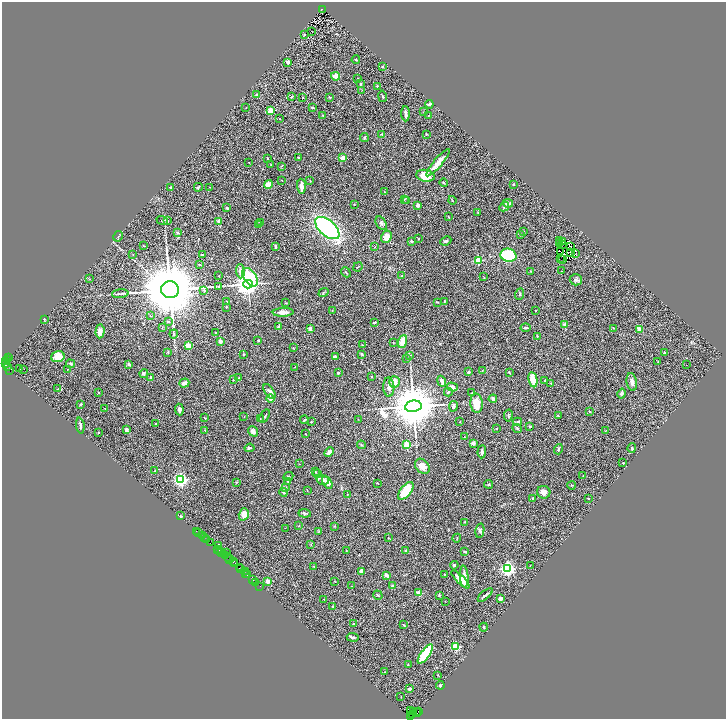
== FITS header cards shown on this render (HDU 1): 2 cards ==
NAXIS1  =                 1448
NAXIS2  =                 1434

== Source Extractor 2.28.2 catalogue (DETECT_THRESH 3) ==
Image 1448 x 1434 px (HDU 1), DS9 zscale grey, zoomed out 1/2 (1 PNG px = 2 x 2 image px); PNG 728 x 721 px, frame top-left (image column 1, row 1434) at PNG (2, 2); each listed source drawn as its Kron ellipse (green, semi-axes under 4 px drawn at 4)
Background 1.12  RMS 0.076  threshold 0.228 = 3 sigma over >= 5 px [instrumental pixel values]
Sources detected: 385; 60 cannot appear on this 1/2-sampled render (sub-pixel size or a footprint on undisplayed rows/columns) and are neither listed nor drawn; the other 325 listed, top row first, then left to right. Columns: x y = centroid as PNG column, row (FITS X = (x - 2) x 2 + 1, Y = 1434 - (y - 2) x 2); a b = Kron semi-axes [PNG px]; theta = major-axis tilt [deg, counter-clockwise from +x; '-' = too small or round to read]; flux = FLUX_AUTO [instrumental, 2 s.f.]
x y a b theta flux
322 9 3 2 - 210
312 31 2 1 - 3.9
304 34 2 2 - 28
356 60 4 2 - 14
288 62 2 2 - 91
382 66 3 2 - 9.8
336 76 5 4 - 110
358 78 2 2 - 6.4
360 84 3 2 - 11
377 86 2 2 - 42
362 90 2 1 - 4.3
257 95 2 2 - 84
382 96 6 2 -79 15
291 97 3 2 - 7.8
303 97 2 1 - 9.9
329 97 3 2 - 10
429 104 4 3 - 31
312 107 3 2 - 23
246 108 2 1 - 4.6
271 111 2 2 - 370
423 112 2 2 - 5.6
406 114 7 3 -88 39
323 115 3 2 - 8.9
428 115 2 2 - 4.7
279 119 2 1 - 4
382 134 2 2 - 66
427 134 2 2 - 12
364 138 4 2 - 19
267 158 2 2 - 38
298 158 3 2 - 14
343 158 2 2 - 250
248 162 3 1 - 4
438 163 17 4 50 140
271 165 3 2 - 4.9
281 166 3 2 - 5.9
425 176 9 6 -11 270
282 180 2 1 - 6.4
310 181 3 2 - 8
444 183 4 3 - 13
268 184 4 4 - 99
513 184 2 2 - 7.2
301 186 7 2 -87 96
198 187 4 3 - 15
210 187 2 1 - 4
171 188 2 2 - 73
384 192 3 2 - 10
404 199 3 2 - 9
407 200 2 1 - 6
452 200 4 2 - 8.4
508 203 5 4 - 62
354 204 2 1 - 6.2
418 205 3 3 - 28
504 207 5 3 - 24
227 208 3 3 - 14
478 212 2 2 - 12
448 217 3 2 - 12
162 220 6 3 -18 17
168 221 3 2 - 14
219 221 3 3 - 57
260 223 2 1 - 4
381 223 7 5 -56 34
258 224 4 3 - 18
327 228 14 7 -41 2500
523 232 3 2 - 12
177 233 4 3 - 16
520 234 2 2 - 15
118 236 5 3 - 16
386 237 6 5 - 200
419 239 3 2 - 6.8
411 241 3 2 - 18
446 241 5 3 - 26
559 241 2 1 - 7.4
563 242 2 1 - 4.9
559 243 2 2 - 5
563 244 2 1 - 1.8
144 246 3 2 - 8.4
276 246 4 2 - 21
375 247 2 2 - 4.6
571 247 2 1 - 9.1
561 252 2 1 - 8.8
570 253 2 1 - 6.5
576 253 2 1 - 4.1
133 254 3 2 - 10
202 255 3 2 - 31
508 255 8 6 -15 980
560 259 2 1 - 5.6
563 259 2 1 - 3.4
478 260 3 3 - 730
199 264 3 2 - 6.4
358 267 5 2 - 8.9
240 271 7 4 -87 82
531 271 3 2 - 8.4
562 271 2 2 - 5.1
346 272 5 3 - 16
219 276 2 2 - 4.3
401 276 3 2 - 7
250 277 10 6 -54 530
484 277 4 2 - 8.7
90 279 3 2 - 6.8
576 280 6 5 - 32
248 284 5 4 - 16000
219 286 4 2 - 9.8
170 290 9 8 - 140000
204 290 3 3 - 11
323 293 5 3 - 14
120 294 8 2 6 25
520 294 6 3 69 14
444 301 2 2 - 12
227 302 2 2 - 26
437 302 3 2 - 13
286 303 2 2 - 10
226 307 3 2 - 13
332 310 3 2 - 5.7
536 311 2 1 - 3.3
283 312 10 3 2 100
150 316 4 2 - 9.7
44 319 2 2 - 29
168 321 3 2 - 20
374 322 4 2 - 13
565 325 2 2 - 140
162 327 2 1 - 4.2
278 327 3 2 - 22
526 328 5 3 - 26
613 328 2 2 - 6.3
310 329 4 3 - 32
639 329 4 3 - 79
100 331 7 4 86 110
216 333 3 2 - 8.2
174 334 4 2 - 12
537 336 3 2 - 8.5
221 341 2 2 - 130
258 341 2 2 - 26
402 341 7 4 69 170
393 343 3 2 - 8.6
188 345 3 2 - 420
362 345 3 2 - 7.3
293 348 3 2 - 6.7
168 352 3 2 - 14
664 353 3 2 - 8.4
243 354 3 2 - 8.5
362 354 3 3 - 19
410 355 3 3 - 8.8
58 357 7 5 16 220
335 357 4 3 - 46
8 358 2 1 - 49
406 358 2 2 - 5.8
8 360 3 2 - 150
6 361 2 2 - 250
658 362 2 2 - 7.3
6 364 3 3 - 270
71 364 5 3 - 21
129 364 3 3 - 39
687 365 2 1 - 41
7 366 3 1 - 100
295 367 3 2 - 6.1
20 368 2 1 - 5.9
24 369 2 1 - 7.9
68 369 2 1 - 5.1
9 370 3 1 - 250
482 371 3 2 - 6.6
468 372 3 2 - 22
509 372 4 3 - 13
338 373 2 2 - 41
144 374 4 4 - 24
371 376 2 1 - 12
150 377 3 2 - 28
239 378 3 2 - 6.5
233 380 3 2 - 9.3
533 380 8 3 -79 280
442 381 6 3 -67 38
545 381 3 2 - 12
394 382 6 5 - 110
632 382 9 5 -80 68
184 383 5 3 - 58
551 383 3 3 - 7.5
389 387 9 5 -87 72
452 387 5 4 - 68
58 389 3 2 - 6.3
269 391 8 4 -56 67
99 392 2 2 - 12
448 392 4 3 - 17
472 393 2 2 - 6.1
622 393 5 4 - 25
270 398 4 3 - 88
493 399 4 3 - 46
477 403 9 6 -86 230
81 404 3 2 - 13
413 406 8 5 10 100000
453 406 5 3 - 41
105 408 2 2 - 7.8
179 409 6 3 -84 39
590 412 3 3 - 9.2
508 415 6 3 80 18
265 416 7 2 55 19
558 416 3 2 - 14
244 417 3 2 - 5.5
205 418 3 1 - 8.5
260 419 3 2 - 8.1
358 419 2 2 - 4.7
304 420 4 2 - 14
311 422 3 2 - 9.7
460 422 2 2 - 4.7
517 422 4 4 - 23
155 423 3 2 - 5.2
80 425 8 2 -85 31
529 426 3 3 - 13
517 428 5 3 - 14
496 429 2 2 - 8
126 430 4 3 - 36
205 430 2 2 - 11
253 431 5 4 - 51
605 431 3 2 - 5.9
98 432 2 2 - 16
305 434 2 2 - 13
464 437 2 2 - 6.7
473 443 3 2 - 150
361 445 4 2 - 11
407 445 3 3 - 650
250 448 5 3 - 29
632 448 5 3 - 16
558 449 5 2 - 20
329 452 5 3 - 50
482 452 6 3 85 38
623 463 2 2 - 9.7
300 464 2 1 - 10
422 466 8 6 -47 130
155 471 3 2 - 13
315 472 3 2 - 5.3
317 474 3 2 - 8.3
583 475 2 2 - 5.6
288 477 5 3 - 17
181 480 3 3 - 3300
323 480 6 4 -15 49
288 481 4 2 - 21
236 482 3 2 - 9.3
327 482 7 4 -62 90
377 483 3 2 - 6.9
489 484 4 3 - 15
572 485 4 2 - 7.7
286 488 2 2 - 20
307 490 2 2 - 4.9
406 491 10 5 51 530
283 492 4 3 - 22
544 492 7 6 - 72
347 495 2 1 - 5.2
533 498 3 2 - 15
588 498 2 2 - 12
305 513 6 3 -6 26
244 514 6 5 - 120
181 516 3 3 - 11
465 522 3 2 - 9.5
298 526 2 2 - 5.2
334 526 3 2 - 7.6
285 528 2 1 - 17
480 530 7 4 78 29
196 531 2 1 - 59
318 531 4 2 - 8.8
199 532 2 1 - 31
203 536 2 1 - 120
204 538 2 1 - 37
388 538 2 2 - 12
457 538 4 2 - 7.2
206 540 3 2 - 230
210 543 2 1 - 110
219 545 3 2 - 34
311 545 2 2 - 6.3
218 550 2 1 - 22
405 550 2 2 - 55
219 551 2 1 - 58
346 551 3 2 - 5
226 552 2 1 - 170
465 552 4 3 - 25
222 553 3 2 - 110
225 556 2 1 - 41
229 557 2 1 - 29
230 560 4 2 - 150
234 561 4 2 - 320
235 564 3 1 - 46
454 565 4 3 - 15
530 565 2 1 - 4
239 567 2 1 - 26
314 567 2 2 - 9.1
507 568 3 3 - 4400
240 569 3 1 - 72
246 571 2 1 - 13
362 571 3 2 - 76
245 573 3 1 - 100
444 574 2 2 - 11
247 575 2 1 - 55
387 575 3 3 - 69
464 576 11 3 -86 80
460 579 12 4 -44 170
253 580 3 1 - 42
268 581 2 2 - 230
335 581 3 2 - 5.6
255 582 2 1 - 97
260 586 2 1 - 52
351 586 2 2 - 4.2
393 586 3 2 - 33
419 593 2 2 - 260
378 595 5 2 - 13
439 595 3 3 - 17
485 595 9 2 41 32
324 599 2 2 - 14
501 599 2 2 - 180
445 601 2 2 - 5.6
333 607 3 2 - 15
354 624 3 2 - 11
403 625 3 2 - 10
484 627 4 2 - 11
353 637 6 3 -3 24
456 647 3 3 - 990
425 654 11 4 54 630
408 665 3 2 - 7
384 672 2 1 - 6.9
437 675 2 2 - 7.6
440 685 4 4 - 17
409 689 4 3 - 27
401 697 2 1 - 5.3
410 710 4 2 - 290
413 711 3 3 - 300
417 712 4 1 - 93
418 712 2 2 - 96
412 714 3 1 - 79
411 717 3 1 - 61
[60 sub-pixel or undisplayed-footprint detections neither listed nor drawn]